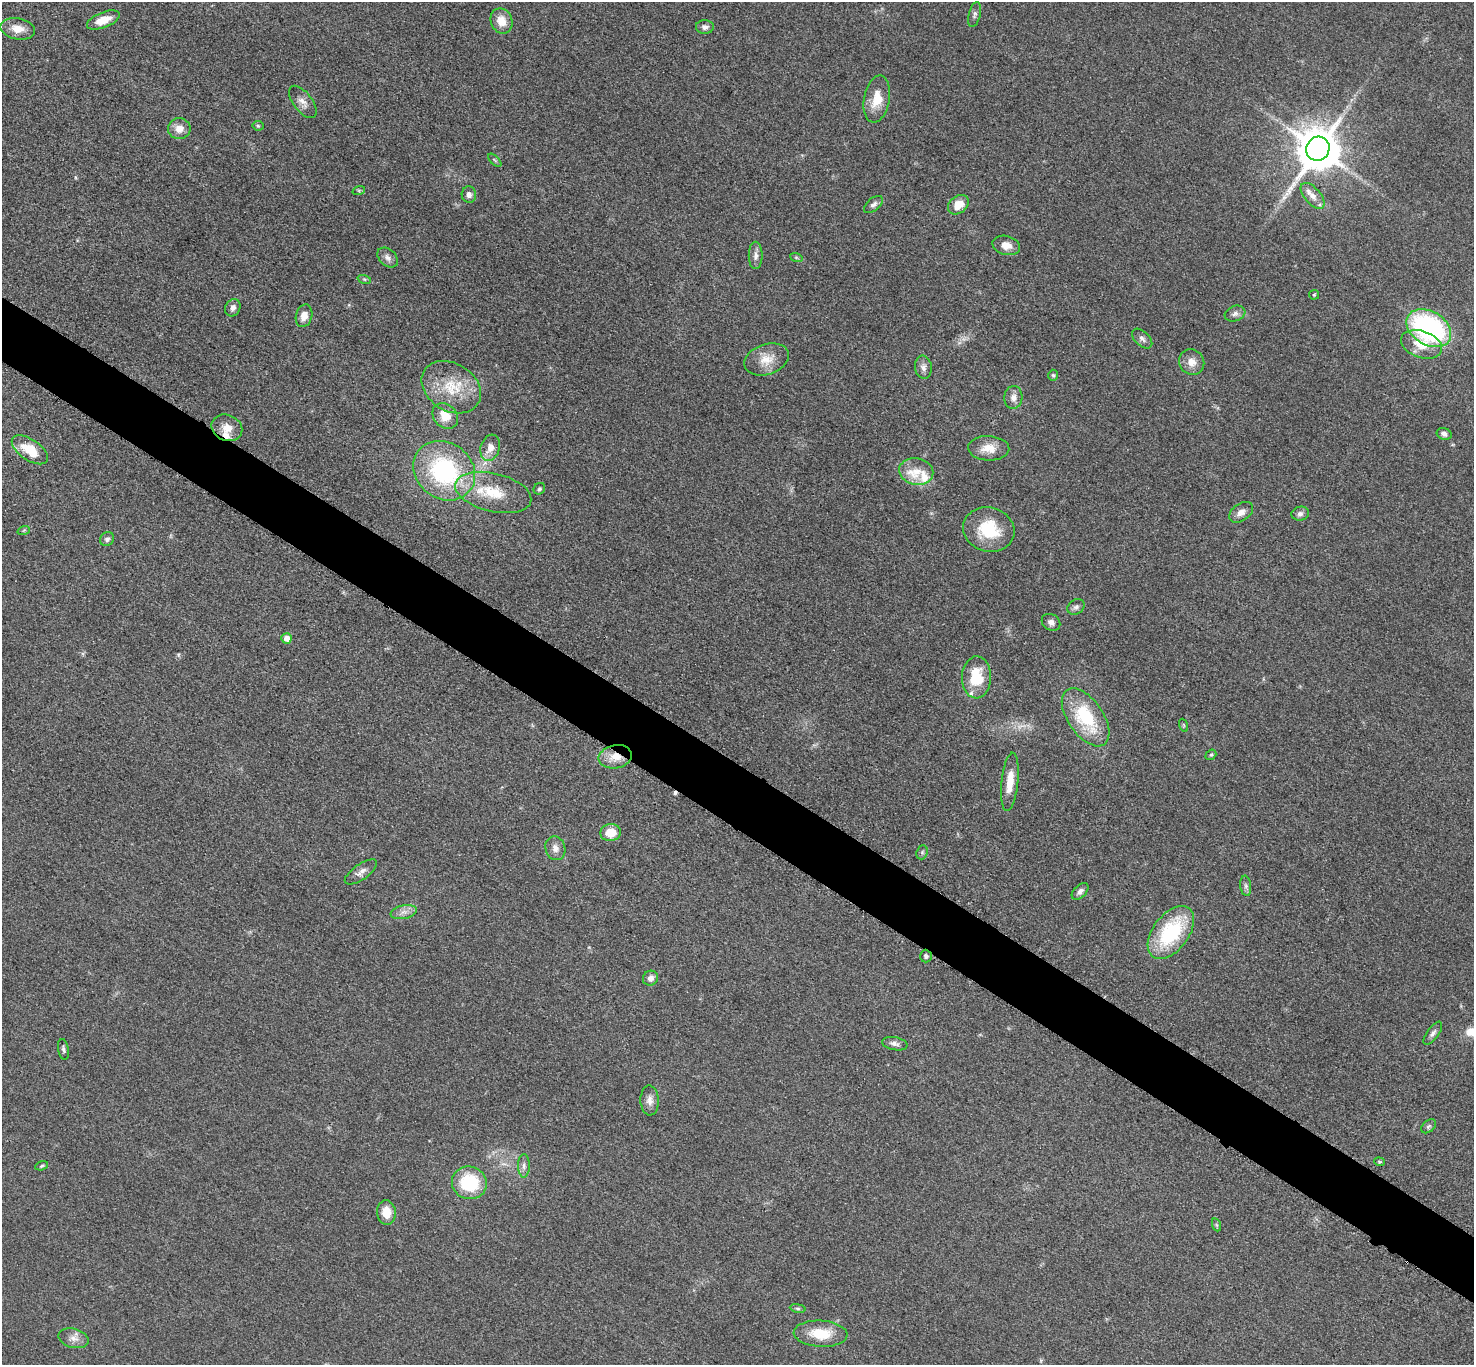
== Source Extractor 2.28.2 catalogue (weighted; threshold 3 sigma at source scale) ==
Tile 6 of 4 x 4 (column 2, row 2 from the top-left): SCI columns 1485-2956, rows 2887-4249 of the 5910 x 5915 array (HDU 1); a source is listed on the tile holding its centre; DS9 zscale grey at full resolution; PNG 1476 x 1367 px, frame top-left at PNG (2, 2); each listed source drawn as its Kron ellipse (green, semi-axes under 4 px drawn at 4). Shown black and unused: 5% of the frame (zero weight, under 3 of 5 exposures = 1% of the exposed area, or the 3 px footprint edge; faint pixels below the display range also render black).
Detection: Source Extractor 2.28.2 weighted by HDU 2 'WHT'; one run over the whole footprint, this tile lists its part. Background 0.053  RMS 0.0057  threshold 0.0257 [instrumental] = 3 sigma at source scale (4.5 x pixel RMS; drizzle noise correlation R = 1.50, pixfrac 1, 0.05/0.05 arcsec/px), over >= 5 px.
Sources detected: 88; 2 too faint to see at this stretch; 1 cosmic-ray / hot-pixel residue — neither listed nor drawn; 3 inside a brighter listed object's ellipse — not listed separately; the other 82 listed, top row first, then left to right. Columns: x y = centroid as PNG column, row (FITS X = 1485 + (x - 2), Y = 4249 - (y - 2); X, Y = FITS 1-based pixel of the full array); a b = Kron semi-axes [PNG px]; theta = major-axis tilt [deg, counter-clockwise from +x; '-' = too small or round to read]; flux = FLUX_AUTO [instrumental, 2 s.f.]
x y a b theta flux
975 14 13 6 76 1.9
103 20 17 7 22 9
501 21 13 10 -68 7.6
705 27 9 7 1 2.5
18 29 17 10 -11 7.1
877 99 24 13 79 11
303 102 19 9 -53 4.2
258 126 5 5 - 0.79
179 129 11 10 - 5.4
1318 149 12 11 - 2400
495 160 8 3 -45 0.74
359 190 6 4 18 0.87
469 195 8 7 - 2.6
1313 196 15 8 -50 4.8
873 204 11 6 40 2
958 205 11 8 38 7.9
1006 245 14 9 -15 5.4
756 255 14 7 -90 2.9
388 257 12 8 -41 2.8
796 257 6 4 -19 0.78
364 279 7 4 -18 0.94
1314 295 5 5 - 0.71
233 308 9 7 60 2.6
1235 314 11 7 20 2.4
304 316 11 8 74 5.4
1429 328 24 16 -31 110
1142 339 12 7 -44 2.3
1421 344 21 13 -19 13
767 359 23 15 19 9.8
1192 362 13 12 - 5.7
923 367 11 8 -82 3.1
1053 375 5 4 - 0.93
451 387 32 23 -32 23
1013 397 11 9 86 4
445 416 14 11 -43 9.4
227 428 16 13 -22 7.5
1444 434 7 6 - 2.4
490 448 13 9 72 5.3
989 448 20 12 -3 8.9
30 450 21 10 -34 14
444 471 33 28 -38 72
916 471 17 13 -10 10
539 489 6 5 - 1.1
493 492 39 19 -13 23
1241 512 13 8 35 3.9
1300 514 9 7 12 2
24 530 6 4 19 0.69
989 530 26 22 -15 26
107 539 7 6 - 1.7
1076 607 9 7 36 1.8
1051 622 10 7 -33 2.5
286 638 5 5 - 4.4
976 677 21 14 88 20
1086 717 33 17 -55 36
1183 725 6 4 -71 0.74
1211 755 6 4 39 0.83
615 757 17 11 11 8.5
1010 782 29 8 84 10
610 832 10 8 7 9.8
555 848 12 10 -74 4
922 852 7 5 70 1.1
361 872 19 7 35 3.5
1246 886 10 5 -83 1.6
1080 891 10 6 44 2.4
404 912 13 7 11 3.6
1171 932 30 18 53 47
926 956 6 6 - 1.3
650 978 8 7 - 3
1433 1033 13 6 54 2.2
895 1044 13 6 -10 2.4
63 1049 10 5 -80 1.5
650 1100 15 9 -87 4
1428 1126 8 5 41 1.4
1379 1162 5 4 - 0.71
42 1166 7 4 20 0.8
524 1166 11 6 89 2.3
469 1183 17 16 - 32
386 1212 12 9 -85 8.3
1217 1225 7 4 -70 0.75
798 1308 8 4 -9 1
821 1334 27 13 -3 16
74 1338 15 9 -15 4.3
Overlapping masked pixels (flux is a lower limit): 1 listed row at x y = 615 757